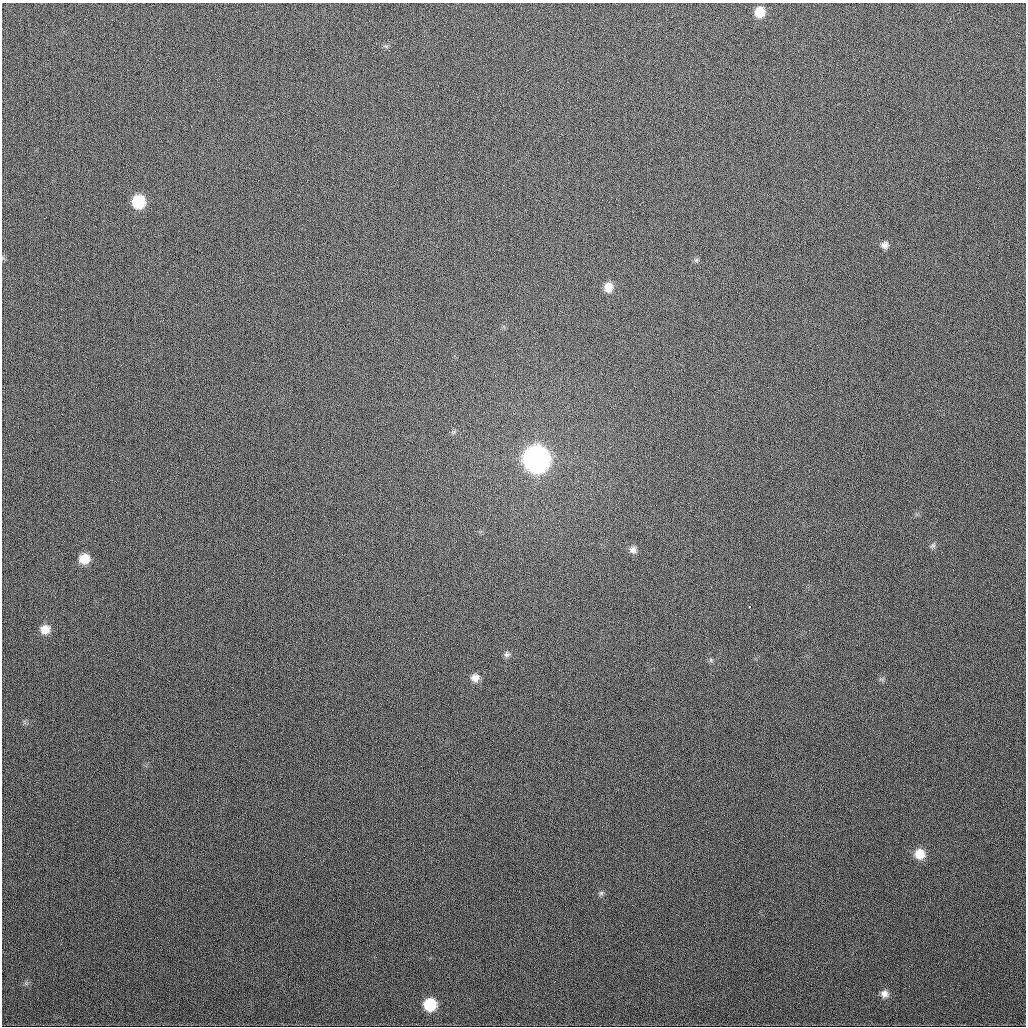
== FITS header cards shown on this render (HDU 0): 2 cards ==
NAXIS1  =                 1024
NAXIS2  =                 1024

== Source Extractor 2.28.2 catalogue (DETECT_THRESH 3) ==
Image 1024 x 1024 px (HDU 0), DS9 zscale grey, 1 PNG px = 1 image px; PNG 1028 x 1028 px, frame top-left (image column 1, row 1024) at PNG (2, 3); no overlay
Background 326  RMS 12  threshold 36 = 3 sigma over >= 5 px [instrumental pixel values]
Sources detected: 19; all 19 listed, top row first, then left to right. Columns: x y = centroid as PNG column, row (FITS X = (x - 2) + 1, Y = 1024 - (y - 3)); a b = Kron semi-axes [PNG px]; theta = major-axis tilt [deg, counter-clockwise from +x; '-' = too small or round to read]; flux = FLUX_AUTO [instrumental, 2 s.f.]
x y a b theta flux
759 12 10 9 - 14000
386 46 6 4 -19 1300
138 202 11 10 - 33000
884 245 9 8 - 3900
696 260 6 6 - 1600
608 287 10 9 - 9000
536 459 13 12 - 820000
933 546 10 5 40 2000
633 550 9 9 - 4000
84 559 10 9 - 13000
750 607 3 3 - 2400
45 629 10 9 - 9200
507 654 8 8 - 2600
711 660 6 6 - 1500
475 678 10 9 - 6100
920 854 11 11 - 13000
601 893 6 6 - 1800
884 994 10 9 - 4600
430 1005 10 10 - 29000